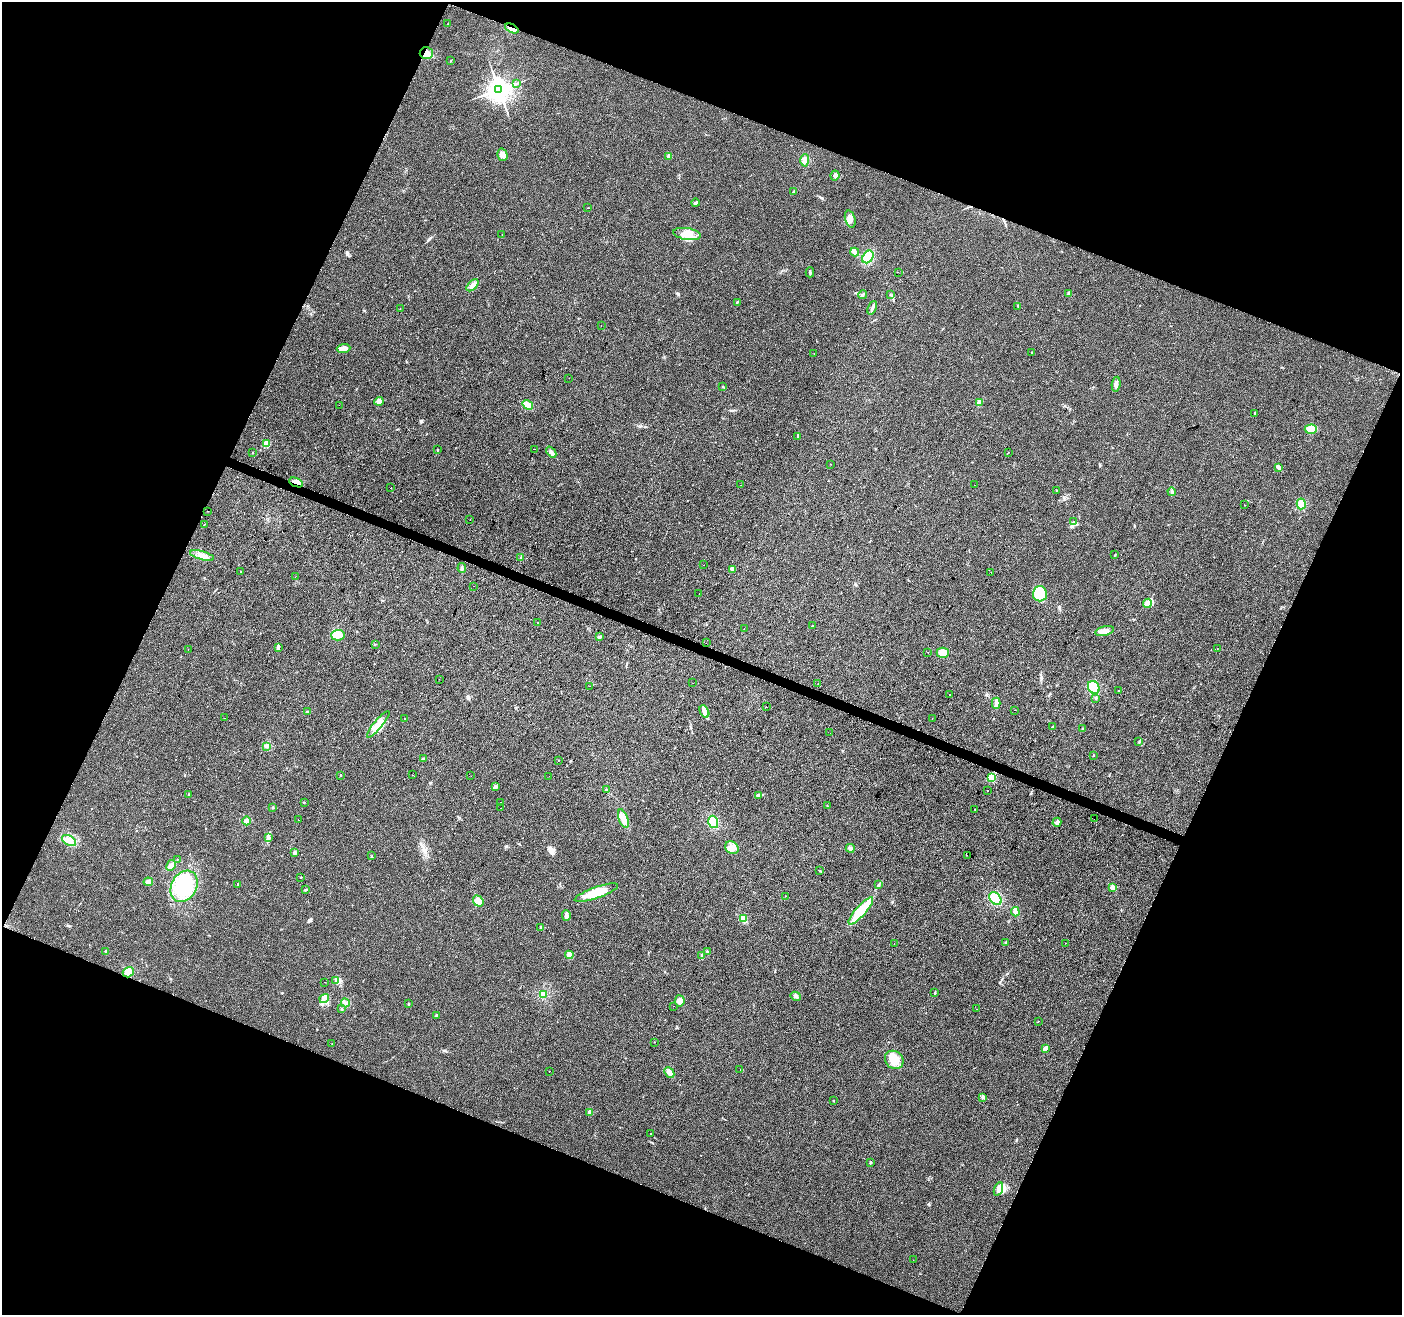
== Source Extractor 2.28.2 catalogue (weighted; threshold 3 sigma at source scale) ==
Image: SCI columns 1-5600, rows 209-5458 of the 5607 x 5732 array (HDU 1 of 3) = the unmasked area's bounding box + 8 px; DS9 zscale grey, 4 x 4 block average (1 PNG px = mean of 4 x 4 image px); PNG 1404 x 1317 px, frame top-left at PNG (2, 2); each listed source drawn as its Kron ellipse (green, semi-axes under 4 px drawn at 4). Shown black and unused: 43% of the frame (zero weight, under 2 of 3 exposures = <1% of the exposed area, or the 3 px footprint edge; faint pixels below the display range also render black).
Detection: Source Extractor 2.28.2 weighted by HDU 2 'WHT'. Background 0.0354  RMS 0.0068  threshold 0.0305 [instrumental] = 3 sigma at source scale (4.5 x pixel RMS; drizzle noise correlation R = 1.50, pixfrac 1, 0.0396/0.0396 arcsec/px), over >= 5 px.
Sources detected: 220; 1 inside a brighter object's white glare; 11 cosmic-ray / hot-pixel residue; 1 long thin detection or spike segment (spike, bleed or trail) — neither listed nor drawn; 2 coinciding with a brighter row at this scale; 8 inside a brighter listed object's ellipse — not listed separately; the other 197 listed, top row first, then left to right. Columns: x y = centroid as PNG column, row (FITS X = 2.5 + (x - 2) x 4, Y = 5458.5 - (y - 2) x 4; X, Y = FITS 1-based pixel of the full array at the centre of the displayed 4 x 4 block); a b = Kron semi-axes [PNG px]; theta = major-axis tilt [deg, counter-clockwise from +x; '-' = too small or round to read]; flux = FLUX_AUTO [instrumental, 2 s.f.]
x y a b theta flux
448 24 2 2 - 0.98
512 29 7 3 -26 16
426 53 6 6 - 32
450 61 3 2 - 2
517 83 3 2 - 2.8
499 89 4 3 - 4400
502 155 6 5 - 18
669 156 2 2 - 46
805 160 6 4 88 17
835 175 5 4 - 10
793 192 3 2 - 4.4
695 203 4 2 - 5.4
588 208 2 2 - 2.1
850 219 9 5 -74 26
687 234 14 6 -10 49
502 235 2 2 - 2.6
855 252 4 3 - 11
868 257 7 5 54 77
810 272 5 2 - 5
898 272 2 2 - 0.56
472 285 7 3 45 17
1069 293 3 3 - 6.3
863 295 4 2 - 5.6
890 295 2 2 - 1.2
738 302 2 2 - 2.3
1018 306 3 2 - 5
872 308 7 2 67 9.2
400 309 2 2 - 1.1
601 326 2 2 - 0.97
344 348 7 4 4 17
814 353 2 2 - 1.3
1032 353 2 2 - 2
569 378 2 2 - 3.4
1116 384 7 3 81 12
723 387 2 2 - 2.7
379 401 4 3 - 12
979 402 4 3 - 16
339 405 2 2 - 5.3
528 405 5 3 - 46
1255 413 2 2 - 6.8
1311 429 6 4 4 23
798 436 3 2 - 3.4
266 444 2 2 - 140
534 449 2 2 - 0.51
438 450 2 2 - 3
253 452 2 2 - 1.5
551 452 6 3 -51 11
1008 453 2 2 - 0.86
830 464 2 2 - 1.3
1278 467 4 2 - 15
296 482 7 3 -23 17
741 485 2 2 - 1.6
974 485 2 2 - 2.7
391 488 2 2 - 2.6
1056 490 2 2 - 1.6
1172 492 4 3 - 7.4
1301 504 5 4 - 20
1245 505 2 2 - 1.2
207 511 2 2 - 1.3
470 519 2 2 - 2.7
1073 522 3 2 - 3.5
204 525 2 2 - 0.99
1115 555 2 2 - 2.1
202 556 12 3 -15 25
521 558 3 2 - 4.1
704 565 2 2 - 0.66
462 568 5 2 - 6.2
732 569 2 2 - 45
240 572 2 2 - 3.7
991 572 2 2 - 0.63
295 577 2 2 - 0.73
474 586 2 2 - 1.9
699 594 2 2 - 0.61
1040 594 7 7 - 69
1147 603 4 4 - 25
538 623 2 2 - 1.4
812 626 3 2 - 3
744 629 2 2 - 0.92
1105 631 9 4 13 23
338 635 7 5 1 24
599 637 4 2 - 5.4
706 643 2 2 - 1.1
375 644 2 2 - 1.7
278 647 4 3 - 5.8
188 649 2 2 - 1.1
1217 649 2 2 - 0.73
927 652 2 2 - 5.5
943 653 6 5 - 36
439 679 2 2 - 2.8
693 683 2 2 - 3.4
818 683 2 2 - 1.7
590 686 2 2 - 1.2
1094 687 6 5 - 57
1119 691 2 2 - 1.8
950 695 2 2 - 2.1
1096 698 2 2 - 2.3
996 703 5 2 - 28
766 707 2 2 - 5.3
1015 710 2 2 - 2.2
704 711 6 4 -62 16
307 712 3 2 - 4
224 718 2 2 - 0.81
405 718 2 2 - 3.6
932 719 2 2 - 2.8
378 724 17 3 50 34
1052 727 3 2 - 1.9
1083 729 2 2 - 2
830 733 2 2 - 10
1139 742 2 2 - 2.7
267 746 2 2 - 2.5
1093 756 2 2 - 4.6
424 759 4 2 - 4.9
559 760 2 2 - 1.1
340 775 2 2 - 4.6
413 775 2 2 - 6.1
471 776 2 2 - 2.1
549 776 2 2 - 1.1
992 778 2 2 - 300
495 787 3 3 - 6.7
606 789 2 2 - 7.6
987 791 2 2 - 3.4
189 795 2 2 - 2.4
759 795 3 2 - 4.6
304 802 2 2 - 1.6
500 802 2 2 - 1.5
827 806 2 2 - 1.2
273 807 3 2 - 2.8
500 808 2 2 - 1.6
975 809 2 2 - 1.2
623 819 10 4 -69 31
1094 819 2 2 - 0.58
298 820 2 2 - 3.7
246 821 4 3 - 14
713 822 6 5 - 58
1057 822 4 4 - 9.1
268 837 4 3 - 7.2
69 840 8 4 -30 22
732 848 7 6 - 23
850 848 4 3 - 11
294 852 2 2 - 28
967 855 2 2 - 3
371 856 2 2 - 1.8
177 859 2 2 - 1.9
171 865 6 4 60 15
820 871 2 2 - 1.8
301 877 2 2 - 2.1
148 882 5 3 - 17
238 884 2 2 - 9
879 884 2 2 - 1.6
184 886 16 12 60 210
1112 888 3 2 - 22
305 890 2 2 - 1.8
596 893 23 5 19 96
785 896 2 2 - 1.1
995 899 7 5 -50 61
478 901 6 5 - 40
861 911 17 5 48 160
1015 912 4 3 - 27
566 915 5 3 - 16
743 919 2 2 - 2.6
541 927 3 2 - 3
1006 942 2 2 - 2.6
1065 943 2 2 - 1.2
894 944 2 2 - 0.7
106 951 2 2 - 2.1
707 952 3 2 - 3.5
569 955 4 4 - 24
702 956 4 2 - 5.1
128 972 6 5 - 26
336 980 2 2 - 2.9
324 982 2 2 - 0.67
935 992 3 2 - 3.5
543 994 2 2 - 2.3
796 996 5 3 - 8.2
324 998 5 4 - 14
680 1001 6 5 - 24
345 1003 4 3 - 8.7
408 1004 2 2 - 3.2
673 1006 2 2 - 1.8
342 1009 2 2 - 2
976 1009 2 2 - 2
437 1015 3 3 - 6.1
1038 1021 2 2 - 4.3
654 1042 2 2 - 0.93
332 1043 2 2 - 2.4
1046 1048 4 3 - 13
894 1060 10 8 -40 50
740 1069 2 2 - 0.77
549 1071 2 2 - 5.7
669 1073 6 3 -46 23
983 1097 2 2 - 2.5
833 1100 2 2 - 3.9
590 1112 2 2 - 52
651 1134 2 2 - 5.8
870 1162 3 2 - 3.2
998 1189 7 4 69 17
913 1260 2 2 - 0.75
Overlapping masked pixels (flux is a lower limit): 3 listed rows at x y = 512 29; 426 53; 296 482
Diffuse or blended objects may show on this block-average render without a row.